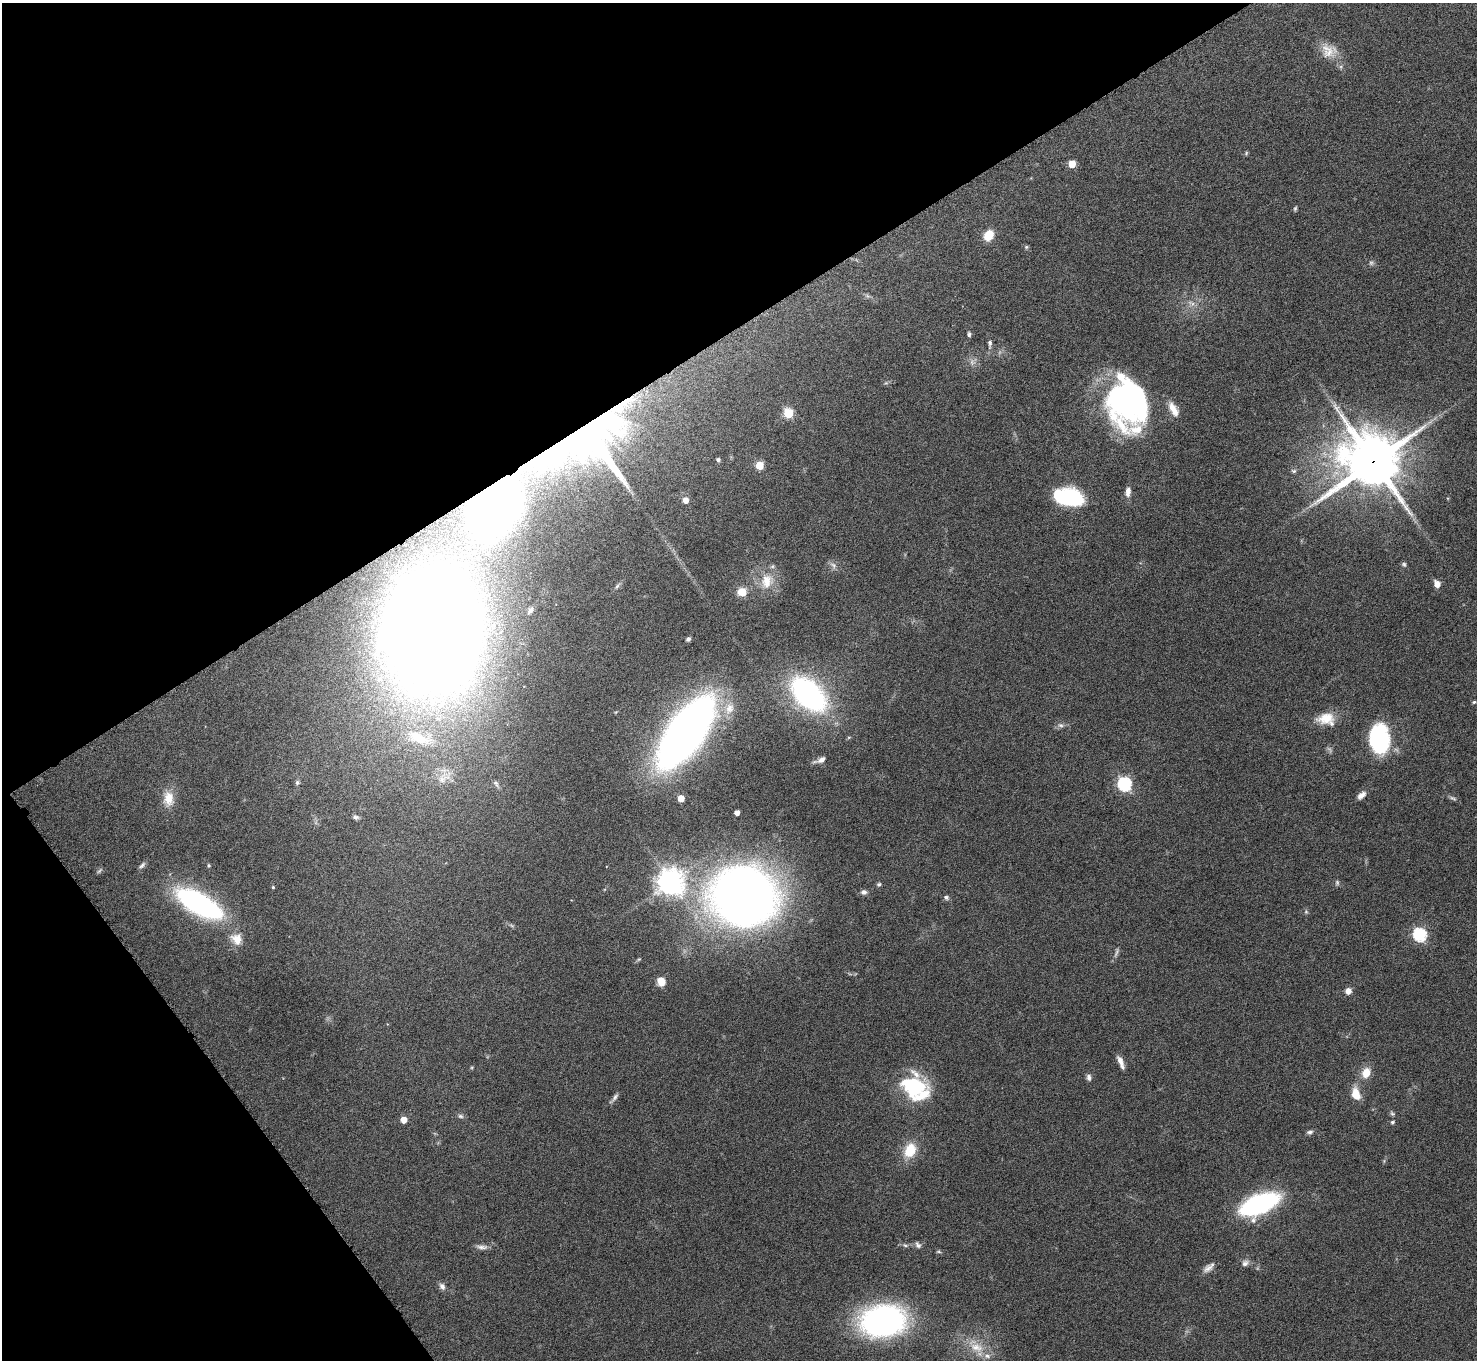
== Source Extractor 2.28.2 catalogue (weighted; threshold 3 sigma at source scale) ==
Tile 5 of 4 x 4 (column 1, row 2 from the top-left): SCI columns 6-1480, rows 2886-4243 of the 5914 x 5909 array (HDU 1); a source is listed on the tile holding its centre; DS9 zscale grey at full resolution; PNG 1479 x 1362 px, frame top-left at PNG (2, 3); no overlay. Shown black and unused: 31% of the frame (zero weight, under 4 of 8 exposures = <1% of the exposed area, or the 3 px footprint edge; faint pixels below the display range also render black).
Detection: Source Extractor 2.28.2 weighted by HDU 2 'WHT'; one run over the whole footprint, this tile lists its part. Background 0.0778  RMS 0.0044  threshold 0.0181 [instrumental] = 3 sigma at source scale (4.09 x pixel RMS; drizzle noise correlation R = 1.36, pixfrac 0.8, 0.05/0.05 arcsec/px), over >= 5 px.
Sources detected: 99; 3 too faint to see at this stretch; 3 inside a brighter object's white glare — not listed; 5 inside a brighter listed object's ellipse — not listed separately; the other 88 listed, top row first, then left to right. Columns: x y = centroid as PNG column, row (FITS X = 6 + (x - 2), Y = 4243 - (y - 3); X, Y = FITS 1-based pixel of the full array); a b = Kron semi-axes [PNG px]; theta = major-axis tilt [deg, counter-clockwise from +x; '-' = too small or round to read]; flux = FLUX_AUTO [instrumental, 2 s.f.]
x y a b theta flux
1328 51 23 18 -53 7.3
1246 153 6 5 - 0.54
1072 164 5 5 - 9.7
1295 208 7 4 64 0.62
988 235 9 7 58 8.4
1026 247 6 5 - 0.65
1191 303 12 5 -29 1.9
969 334 7 4 -85 0.78
990 343 13 6 88 1.6
972 362 10 6 -90 1.7
1131 406 45 24 -6 67
788 413 5 5 - 25
595 439 75 59 30 190
718 460 4 4 - 0.96
1373 461 19 18 - 2100
759 465 5 5 - 15
1294 471 7 5 0 0.76
1128 492 12 7 83 2.5
1069 497 26 15 -9 39
685 500 5 5 - 3.7
494 504 33 28 52 380
1404 564 7 5 -55 0.76
833 565 11 7 -40 1.8
767 581 22 17 76 9.4
1437 584 7 6 - 3.3
617 586 9 4 54 0.96
742 592 5 5 - 18
531 610 8 5 56 1.2
433 631 62 50 -89 1500
688 639 5 4 - 0.96
808 694 27 17 -44 120
1474 702 5 4 - 0.49
729 708 18 12 69 6.3
1326 718 25 14 8 8.5
1060 725 9 6 -15 1.3
686 732 50 20 54 490
849 737 6 3 18 0.47
419 738 41 16 -18 17
1379 738 31 20 -85 39
821 760 13 7 30 2.2
444 777 26 12 35 6.8
297 783 6 5 - 0.83
496 784 12 6 -56 1.4
1125 784 6 6 - 75
1361 795 11 6 40 2.3
681 798 5 5 - 5.4
1453 798 10 4 -25 0.94
168 799 21 14 -87 6.5
737 813 4 4 - 2.6
355 817 8 6 -22 1.1
142 865 11 5 42 1.1
208 865 5 5 - 0.53
99 871 9 4 45 0.65
671 882 9 8 - 510
879 884 6 5 - 0.7
273 887 4 4 - 0.45
864 892 8 6 -2 1.4
743 896 48 46 -2 440
946 897 7 5 -34 1.1
199 904 50 19 -30 82
1306 912 6 4 -1 0.61
512 926 8 3 -19 0.76
1420 935 6 6 - 63
237 939 16 13 -47 5.7
639 959 6 4 42 0.49
661 982 8 7 - 4.8
1348 991 7 6 - 2.6
1121 1062 16 5 -67 2.8
1366 1073 10 8 67 6.2
1089 1077 9 6 -80 1.3
910 1083 38 15 -3 20
1356 1094 13 8 -75 6.9
615 1097 11 5 54 1.3
1392 1113 8 5 -29 0.77
460 1116 8 5 -16 1
404 1120 5 5 - 5.3
1392 1122 5 5 - 0.66
1310 1132 9 5 9 1.1
910 1150 15 11 63 11
1259 1204 31 14 23 83
905 1245 7 5 -14 0.94
918 1245 9 6 -54 1.3
482 1247 17 5 -3 2
1245 1263 10 8 28 1.8
1209 1268 17 7 39 2.5
442 1286 10 7 -60 1.6
883 1321 42 29 9 110
977 1347 23 13 -21 8.6
Overlapping masked pixels (flux is a lower limit): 3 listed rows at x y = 595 439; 1373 461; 494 504